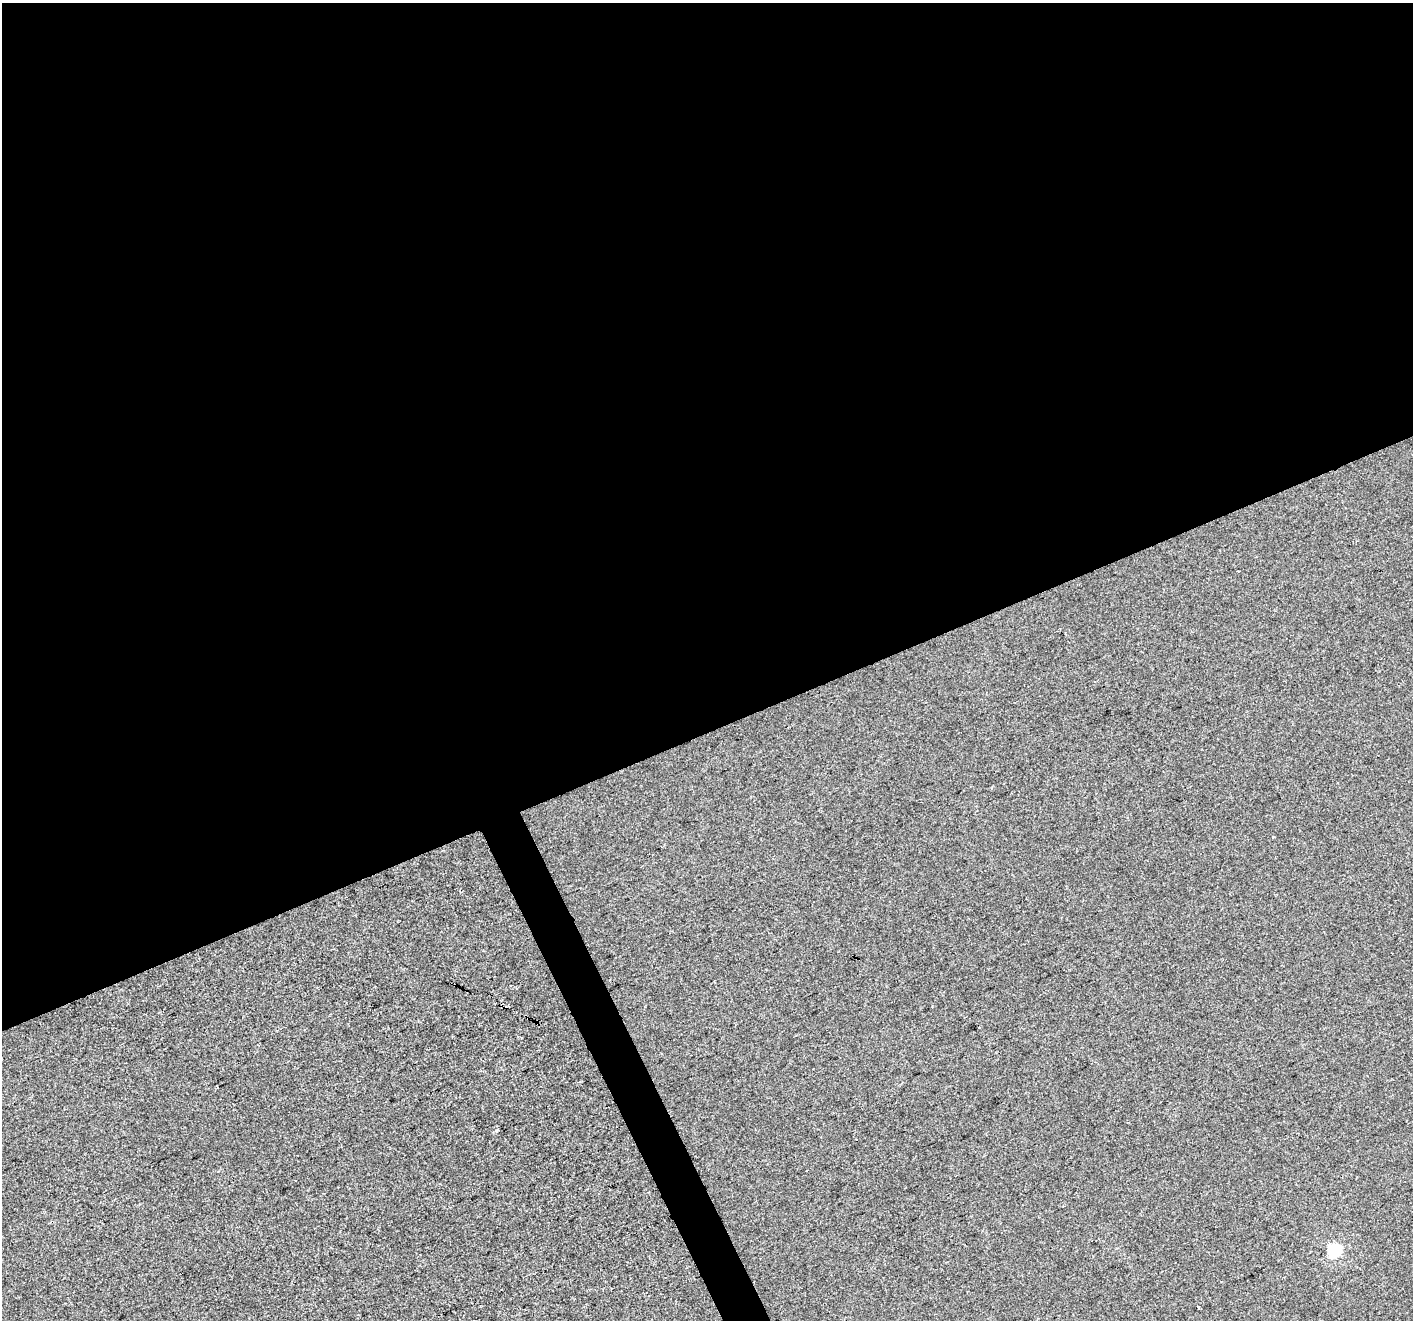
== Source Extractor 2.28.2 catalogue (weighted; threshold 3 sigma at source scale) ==
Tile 2 of 4 x 4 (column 2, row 1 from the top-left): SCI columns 1413-2823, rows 4102-5419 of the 5646 x 5506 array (HDU 1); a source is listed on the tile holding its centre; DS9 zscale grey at full resolution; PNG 1415 x 1322 px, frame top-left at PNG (2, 3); no overlay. Shown black and unused: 57% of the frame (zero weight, under 2 of 3 exposures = <1% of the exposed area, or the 3 px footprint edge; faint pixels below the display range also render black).
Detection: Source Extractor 2.28.2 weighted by HDU 2 'WHT'; one run over the whole footprint, this tile lists its part. Background -4.19e-04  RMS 0.0056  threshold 0.025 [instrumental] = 3 sigma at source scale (4.5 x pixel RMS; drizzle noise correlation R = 1.50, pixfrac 1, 0.0396/0.0396 arcsec/px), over >= 5 px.
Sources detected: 6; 3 cosmic-ray / hot-pixel residue — not listed; the other 3 listed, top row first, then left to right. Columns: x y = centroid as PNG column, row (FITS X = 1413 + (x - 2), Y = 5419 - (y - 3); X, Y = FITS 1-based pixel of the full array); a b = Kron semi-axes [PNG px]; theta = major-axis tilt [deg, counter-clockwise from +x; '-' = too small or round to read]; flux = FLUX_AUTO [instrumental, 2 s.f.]
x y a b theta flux
1273 837 3 2 - 0.43
496 1131 4 3 - 1.8
1334 1251 6 5 - 70